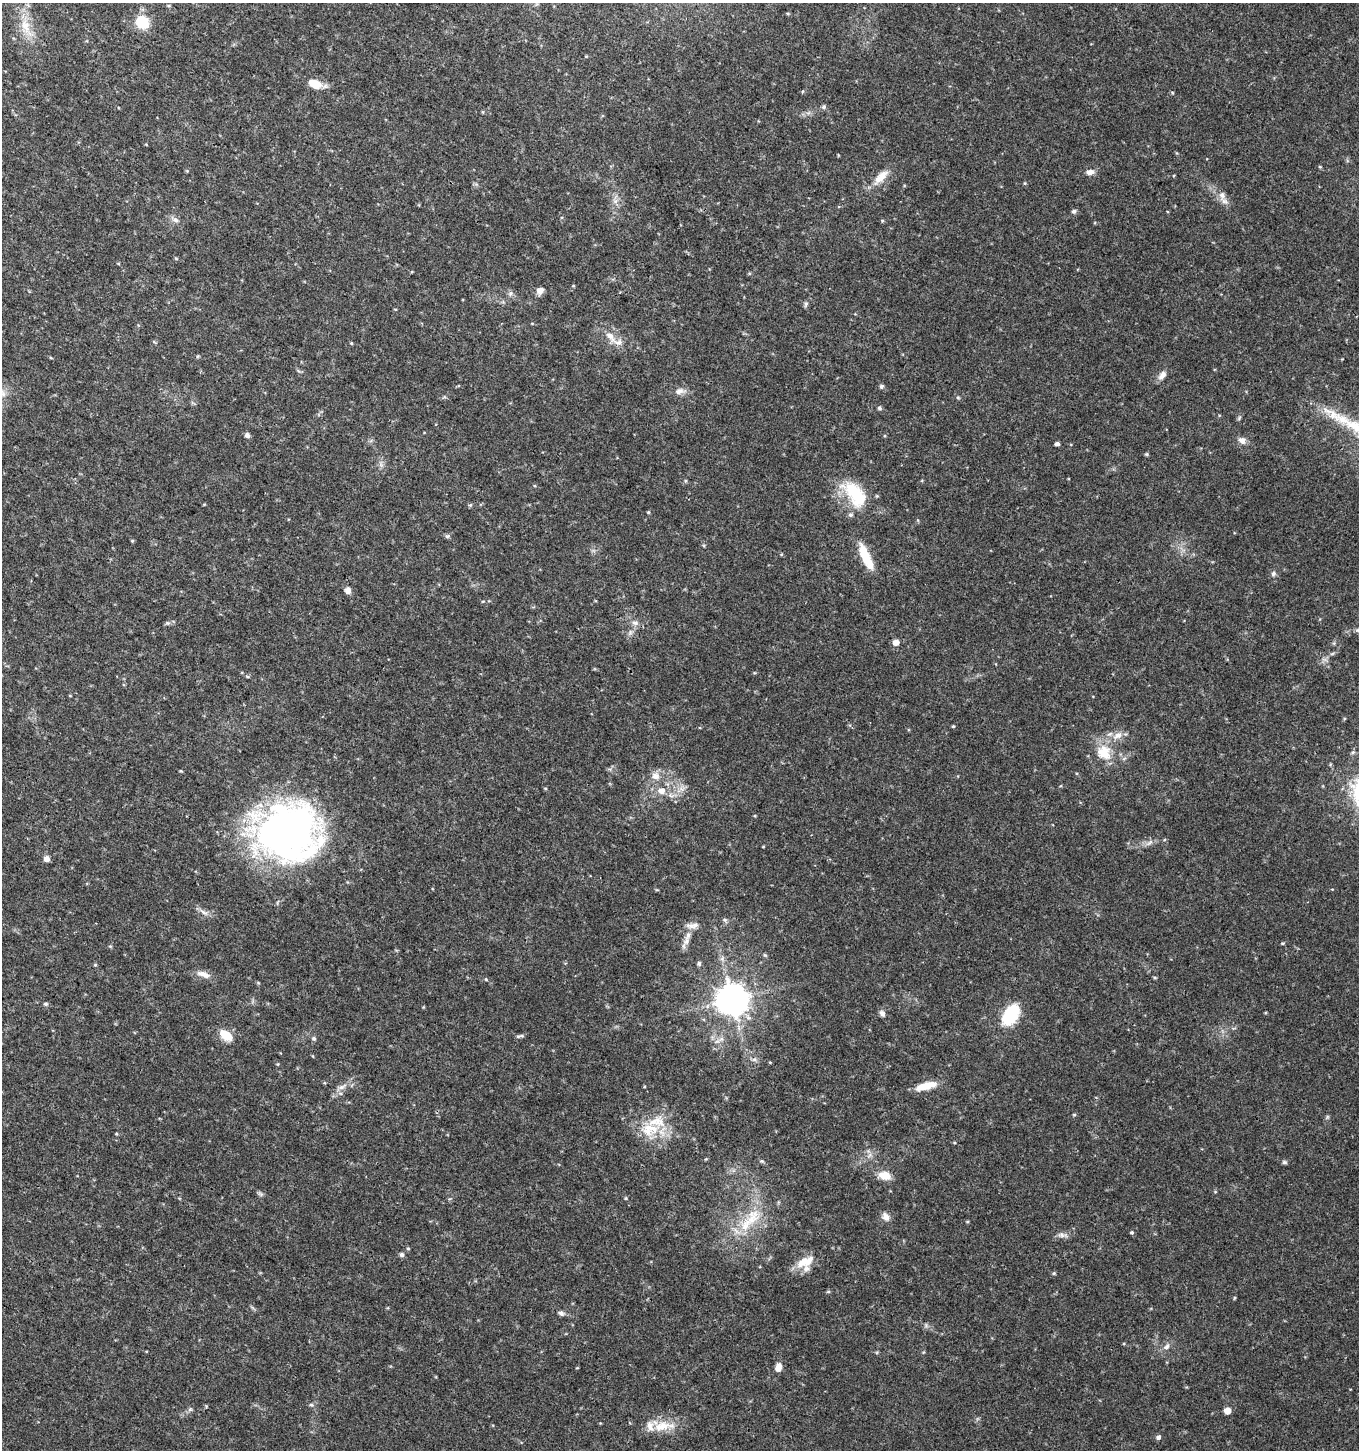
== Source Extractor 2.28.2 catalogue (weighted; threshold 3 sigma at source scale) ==
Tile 11 of 4 x 4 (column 3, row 3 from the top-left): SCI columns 2982-4338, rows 1451-2898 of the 5896 x 5806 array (HDU 1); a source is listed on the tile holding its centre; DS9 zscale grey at full resolution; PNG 1361 x 1452 px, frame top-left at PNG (2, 3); no overlay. Shown black and unused: <1% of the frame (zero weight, under 3 of 4 exposures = <1% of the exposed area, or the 3 px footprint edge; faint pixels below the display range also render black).
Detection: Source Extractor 2.28.2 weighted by HDU 2 'WHT'; one run over the whole footprint, this tile lists its part. Background 0.0292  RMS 0.0034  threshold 0.0154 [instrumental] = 3 sigma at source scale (4.5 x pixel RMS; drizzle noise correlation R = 1.50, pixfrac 1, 0.0396/0.0396 arcsec/px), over >= 5 px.
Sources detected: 95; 5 inside a brighter listed object's ellipse — not listed separately; the other 90 listed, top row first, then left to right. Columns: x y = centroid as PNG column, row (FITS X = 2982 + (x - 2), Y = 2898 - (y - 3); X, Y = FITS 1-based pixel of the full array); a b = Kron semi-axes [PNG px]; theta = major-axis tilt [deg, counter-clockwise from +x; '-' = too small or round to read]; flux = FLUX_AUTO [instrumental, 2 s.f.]
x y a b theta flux
142 22 17 15 -39 7.3
25 26 21 12 -69 6.2
315 84 14 9 -23 5.6
824 107 6 5 - 0.63
1320 167 5 3 - 0.29
1090 172 9 6 15 1.9
881 177 25 9 45 4.4
1224 201 12 6 -35 1.7
1074 211 5 5 - 0.85
176 220 9 6 -30 1.3
176 258 5 3 - 0.33
540 291 9 8 - 1.8
510 294 6 4 71 0.66
806 304 8 5 62 0.68
610 336 15 8 -49 3.1
351 343 5 3 - 0.31
1162 375 14 7 55 1.9
881 386 6 5 - 0.69
679 391 11 8 17 1.9
958 398 6 3 -19 0.38
879 408 6 5 - 0.55
247 435 6 5 - 1.1
1242 440 10 8 -44 1.8
1057 444 5 4 - 0.87
1147 454 5 5 - 0.42
855 494 43 22 -50 17
470 505 6 4 42 0.43
648 512 5 4 - 0.31
447 536 6 5 - 0.6
132 541 4 4 - 0.35
866 557 30 9 -66 9.1
1273 574 7 6 - 0.84
348 590 8 6 -69 1.6
483 601 5 3 - 0.28
168 623 5 5 - 0.58
635 623 9 6 -14 1.3
1358 630 7 6 - 0.79
895 642 6 6 - 2.2
247 676 5 3 - 0.37
953 726 4 4 - 0.33
1118 735 13 9 24 2.8
1104 752 24 19 -45 8.9
1353 752 6 4 42 0.53
655 776 12 10 -13 2.6
545 788 5 3 - 0.3
662 791 9 9 - 2.6
288 832 68 59 -2 150
1150 842 10 5 36 1.1
763 847 5 3 - 0.25
46 859 6 6 - 1.6
203 912 15 5 -32 1.5
725 920 6 4 -45 0.58
695 925 10 8 27 1.9
686 941 13 6 81 2.2
765 955 5 4 - 0.43
699 964 7 5 -89 0.59
204 974 17 7 -17 2.8
486 979 5 4 - 0.35
732 999 10 10 - 510
46 1004 5 5 - 0.59
882 1013 9 7 -59 1.2
1011 1015 18 11 58 20
226 1035 14 8 -34 6.5
518 1036 8 4 5 0.61
314 1038 6 5 - 0.53
754 1059 7 4 0 0.72
926 1086 24 7 15 6
341 1087 10 6 26 1.4
1074 1115 5 3 - 0.33
651 1128 31 11 -15 8.9
762 1161 6 4 -42 0.45
1284 1162 7 5 -15 0.59
885 1175 14 10 -14 4.4
626 1198 5 3 - 0.34
886 1217 12 9 -66 1.9
751 1220 36 15 59 12
1132 1232 5 4 - 0.4
1061 1235 8 6 -69 1.1
408 1249 5 3 - 0.3
402 1255 6 5 - 0.83
805 1262 26 12 23 6.4
1054 1273 5 4 - 0.39
561 1313 9 6 -28 0.89
1166 1347 10 7 35 1.4
778 1367 9 7 73 2.4
311 1405 6 4 -2 0.48
190 1409 7 4 19 0.58
1227 1411 6 6 - 2.9
663 1426 33 12 7 7.1
1158 1437 6 5 - 0.86
Isophote crosses this tile's border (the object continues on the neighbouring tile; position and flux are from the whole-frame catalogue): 1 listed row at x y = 1358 630